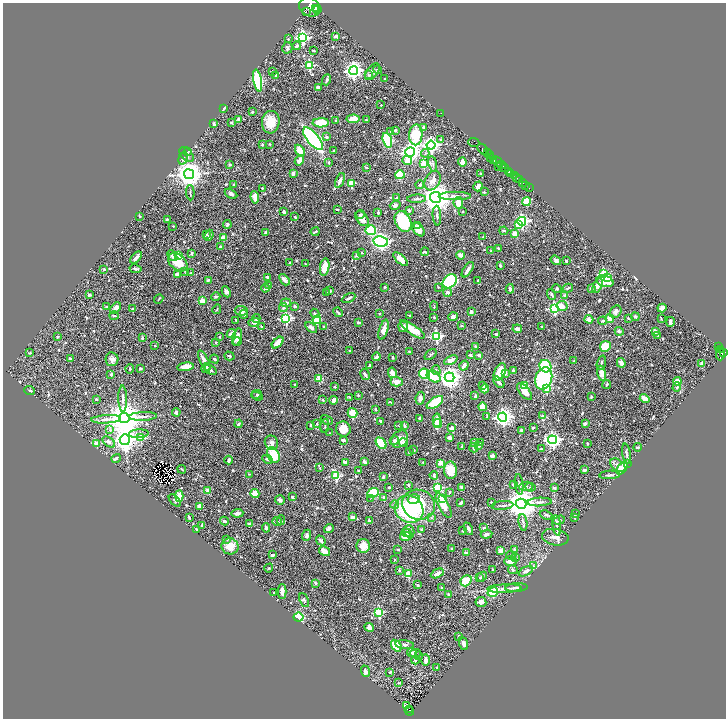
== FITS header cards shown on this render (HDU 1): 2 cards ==
NAXIS1  =                 1447
NAXIS2  =                 1432

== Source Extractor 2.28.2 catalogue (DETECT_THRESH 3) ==
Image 1447 x 1432 px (HDU 1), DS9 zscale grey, zoomed out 1/2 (1 PNG px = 2 x 2 image px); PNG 728 x 720 px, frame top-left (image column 2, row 1431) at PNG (3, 3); each listed source drawn as its Kron ellipse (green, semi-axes under 4 px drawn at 4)
Background 0.501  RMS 0.014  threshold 0.0426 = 3 sigma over >= 5 px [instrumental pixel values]
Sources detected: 760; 39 cannot appear on this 1/2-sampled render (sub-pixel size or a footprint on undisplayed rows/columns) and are neither listed nor drawn; of the other 721, the 500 brightest by FLUX_AUTO listed and drawn (221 fainter detections omitted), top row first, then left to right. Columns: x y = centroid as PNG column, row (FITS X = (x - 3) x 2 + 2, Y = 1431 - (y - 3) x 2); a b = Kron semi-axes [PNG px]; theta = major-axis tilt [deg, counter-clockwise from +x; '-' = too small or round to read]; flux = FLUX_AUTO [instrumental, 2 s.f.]
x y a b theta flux
310 7 11 9 -30 1600
315 8 4 3 - 690
318 10 4 3 - 590
306 11 3 2 - 67
336 36 4 3 - 7.4
302 37 4 4 - 520
288 39 3 2 - 2.5
297 46 4 4 - 6
287 48 6 5 - 5.6
313 50 4 2 - 2.2
309 65 3 3 - 160
378 70 4 3 - 3.1
272 71 2 2 - 3.4
353 71 4 4 - 1300
372 72 10 5 53 9.2
369 75 4 3 - 4
276 76 3 2 - 5.1
384 79 3 2 - 3
327 80 6 3 70 6.3
258 81 11 4 -79 300
318 87 3 2 - 7.1
381 105 2 2 - 2.1
224 108 3 2 - 4.5
252 112 2 2 - 3.2
441 113 2 1 - 170
353 119 6 3 4 37
239 120 4 3 - 7.4
336 120 4 3 - 2.2
366 120 2 2 - 4.2
231 122 4 3 - 3.5
271 122 11 9 84 49
321 123 8 4 2 86
214 124 3 2 - 5.4
423 127 4 3 - 3.3
395 130 2 2 - 11
390 131 3 2 - 2.8
416 135 10 6 87 93
326 137 4 3 - 4.4
313 139 14 6 -50 690
387 140 7 3 -72 220
441 140 2 2 - 11
474 143 5 2 - 53
262 144 3 3 - 3.5
270 144 3 2 - 2.4
431 145 4 4 - 770
483 150 7 2 -44 540
300 151 6 4 -53 35
334 151 2 2 - 3.4
188 152 4 2 - 2.7
410 152 5 4 - 1200
425 153 4 3 - 3.4
488 153 2 2 - 150
187 154 9 5 -47 8.4
490 155 3 3 - 150
183 158 7 3 75 4.3
491 158 3 2 - 90
299 160 5 4 - 17
407 161 5 4 - 23
494 161 4 2 - 200
329 162 3 2 - 4.3
462 162 4 4 - 25
497 162 6 2 -42 220
424 164 4 3 - 98
433 164 8 3 -80 5.1
230 165 4 3 - 2.3
501 165 4 2 - 130
498 166 2 1 - 37
366 167 4 2 - 2.3
504 168 5 3 - 270
509 171 3 2 - 340
293 173 4 3 - 11
511 173 4 2 - 260
189 174 5 5 - 3500
480 174 4 2 - 2.3
400 175 5 4 - 76
514 176 3 2 - 110
517 178 4 3 - 220
340 180 8 3 68 14
519 180 2 1 - 81
433 181 10 7 60 21
522 182 3 2 - 88
351 183 3 3 - 94
234 184 3 3 - 3.2
420 185 4 3 - 3.6
525 185 2 1 - 56
478 186 5 3 - 14
262 188 2 2 - 2.4
529 188 2 1 - 13
484 192 4 3 - 3.8
190 193 7 2 -87 3.2
231 194 7 4 -29 5.7
455 196 16 4 0 12
255 197 6 3 -81 33
435 197 5 5 - 4700
397 198 2 2 - 7.7
417 199 9 3 1 5.5
527 202 4 4 - 64
458 203 6 5 - 33
395 205 5 4 - 7.6
337 210 3 2 - 2.4
409 210 3 2 - 5.8
284 212 3 2 - 7.3
463 212 2 2 - 2.6
378 213 4 2 - 5.4
360 214 5 3 - 4.6
139 216 2 2 - 4.4
437 216 10 3 -86 5.8
295 217 4 3 - 3.6
167 219 4 2 - 2.7
362 219 8 5 -50 25
522 221 4 4 - 400
403 222 11 7 -64 170
227 224 4 3 - 6.8
518 224 4 3 - 60
173 226 2 2 - 2.2
417 226 4 3 - 5.9
371 230 5 5 - 140
418 230 8 5 -51 29
504 231 4 3 - 2.9
266 232 3 3 - 5.5
315 232 4 2 - 4.6
206 234 3 2 - 4.3
514 234 4 4 - 19
209 235 6 3 68 11
483 237 4 2 - 2.9
223 238 3 2 - 44
381 241 7 5 -10 820
220 247 3 2 - 4.9
498 248 4 3 - 3.5
491 251 2 2 - 5.4
362 252 4 3 - 2.3
425 252 4 3 - 3.2
192 253 4 3 - 3.4
357 255 2 2 - 11
460 255 4 3 - 14
172 256 6 4 -48 12
178 256 3 3 - 110
136 257 7 3 46 9.6
401 259 9 4 -43 23
556 260 6 4 -35 5.9
566 261 3 2 - 3.3
178 262 11 7 -38 56
290 263 4 2 - 3.2
306 264 3 2 - 2.2
500 265 2 2 - 3.8
325 267 9 4 80 33
104 269 4 3 - 3.7
135 269 6 3 -9 6.8
468 270 9 3 58 12
185 271 4 3 - 2.3
191 273 3 3 - 2.8
177 274 3 3 - 10
604 274 3 3 - 170
267 277 3 2 - 5
608 278 3 3 - 65
208 280 3 2 - 4.4
284 280 6 2 -49 20
478 280 3 2 - 2.5
450 281 8 6 44 350
605 281 9 5 -16 35
269 285 3 3 - 7
598 286 8 4 64 16
384 287 3 3 - 2.4
438 287 2 2 - 2.2
265 288 4 3 - 5.2
568 288 5 3 - 3.8
591 288 2 2 - 11
510 289 4 3 - 8.4
557 289 5 4 - 4
330 291 3 2 - 3.4
226 292 6 4 -65 7.3
448 292 4 3 - 7.4
327 293 2 2 - 2.3
552 294 6 3 -71 4.2
89 295 3 2 - 6.6
216 296 5 3 - 3.8
565 296 4 3 - 5
349 298 7 3 27 6.4
159 299 5 2 - 2.1
202 301 3 3 - 26
286 303 5 3 - 9.9
295 306 4 3 - 4.8
434 306 4 2 - 2.2
562 306 5 5 - 19
106 307 3 3 - 3.8
116 308 6 4 47 13
283 308 4 4 - 6.8
554 308 4 4 - 370
662 308 4 4 - 9.8
133 309 3 2 - 6
217 309 5 2 - 2.2
241 311 6 5 - 11
338 312 5 2 - 5.7
471 312 4 3 - 8.6
616 312 7 5 52 9.1
315 313 5 3 - 6
379 313 2 2 - 2.7
244 314 4 3 - 7.4
114 316 5 3 - 3.1
410 316 2 2 - 2.5
434 317 4 2 - 3.5
453 317 4 4 - 8.1
635 317 4 3 - 3.8
256 318 4 3 - 5.3
286 318 4 4 - 350
628 318 3 2 - 2.9
589 319 4 3 - 14
610 319 4 4 - 22
661 319 4 2 - 2.8
317 320 4 3 - 100
236 321 3 2 - 3.7
602 321 4 3 - 3.7
254 322 6 4 18 8.9
670 322 5 2 - 9.1
359 323 3 2 - 5.8
261 326 3 2 - 2.4
324 326 3 2 - 4.2
462 326 3 2 - 2.7
311 327 7 4 -35 8.1
403 327 5 5 - 14
541 327 2 2 - 4.3
412 329 15 4 -34 51
517 329 5 3 - 13
383 330 10 4 74 22
619 331 4 3 - 7.5
655 331 3 3 - 12
231 334 5 3 - 24
496 334 3 2 - 5.5
658 335 3 2 - 2.6
436 336 4 3 - 310
58 337 3 3 - 3.1
219 337 2 2 - 2.1
237 337 8 4 73 24
142 338 3 2 - 5.7
216 342 3 2 - 2.7
237 342 4 3 - 6.5
278 343 7 4 45 31
155 346 2 2 - 2.5
476 346 4 3 - 4.9
605 346 5 5 - 56
718 347 4 2 - 100
721 349 2 2 - 78
350 351 3 3 - 2.9
410 352 2 2 - 3.8
30 353 3 2 - 2.5
724 353 4 2 - 200
431 354 7 2 40 3
720 354 6 3 86 210
471 355 3 2 - 4.7
479 355 4 3 - 6.1
229 356 5 3 - 4.6
377 357 4 3 - 5.4
393 357 3 2 - 3.5
70 358 3 2 - 3.9
112 359 7 6 - 11
214 359 4 3 - 4.1
451 360 7 4 26 21
204 361 11 3 -65 22
574 361 3 2 - 2.9
601 363 7 3 73 6.2
621 363 5 3 - 18
702 363 3 3 - 19
369 366 4 2 - 4.2
464 366 5 3 - 13
545 366 6 5 - 150
186 367 8 4 8 38
206 368 5 3 - 6.8
130 369 4 2 - 2.8
140 369 2 2 - 5.6
211 370 6 2 -34 4.8
436 370 5 3 - 4.3
513 370 4 3 - 6
500 372 9 5 65 47
392 373 5 4 - 18
505 373 2 2 - 24
602 373 7 4 -78 20
111 374 3 3 - 3.6
365 374 6 3 -60 8.9
425 374 5 5 - 110
434 377 7 5 -31 45
449 377 5 5 - 1900
544 378 11 8 69 300
319 379 3 2 - 83
677 381 4 4 - 35
396 382 6 4 -1 17
499 382 7 3 -48 10
295 385 2 2 - 4.6
525 385 4 3 - 18
607 385 4 2 - 3.5
483 386 3 2 - 4.8
335 387 2 2 - 6.1
677 387 4 3 - 3.2
546 388 3 3 - 120
485 389 4 4 - 23
30 390 5 3 - 2.5
524 391 10 5 -53 27
257 394 5 3 - 3.7
358 395 4 3 - 2.2
257 396 6 4 -22 5.2
475 396 2 2 - 10
349 397 4 3 - 3.1
591 397 3 2 - 3.4
420 398 6 4 82 12
645 398 5 3 - 24
96 399 2 2 - 4.2
123 399 13 3 -89 9.7
323 400 3 2 - 4.6
333 400 4 3 - 11
391 402 4 2 - 3.3
435 403 9 5 33 84
482 407 4 4 - 55
375 410 4 3 - 2.5
176 412 4 3 - 7.6
353 413 5 4 - 50
143 416 14 3 2 10
542 416 3 3 - 7.1
487 417 4 3 - 3.2
503 417 4 4 - 1200
124 418 5 5 - 7100
419 418 2 2 - 2.5
106 419 15 4 4 14
327 420 6 3 -29 5.1
437 420 6 3 -87 61
381 421 2 2 - 4.1
238 424 4 2 - 5.1
317 424 2 2 - 4.4
438 424 4 3 - 21
585 424 4 2 - 6.7
310 425 2 2 - 5.8
325 426 7 2 78 3
399 426 3 3 - 2.1
404 426 3 2 - 4.9
452 428 4 3 - 15
533 428 3 3 - 2.8
343 429 7 7 - 32
110 430 4 3 - 4
522 431 3 3 - 6.2
330 433 3 2 - 2.8
139 434 10 4 4 8.8
449 437 3 3 - 11
141 438 3 2 - 60
400 439 9 7 45 26
125 440 5 5 - 2100
343 440 4 2 - 7.7
394 440 5 4 - 6.8
552 440 4 4 - 900
109 442 7 4 -37 8.4
474 442 3 2 - 2.6
96 443 2 2 - 36
271 443 7 6 - 11
381 443 6 4 -48 78
404 443 4 3 - 8
481 443 2 2 - 3.1
587 443 2 2 - 4.4
478 445 2 2 - 15
462 446 3 3 - 3.1
638 447 4 2 - 4.6
474 448 4 3 - 6.9
541 449 4 2 - 4.5
413 450 3 3 - 3.8
409 452 3 3 - 2.5
626 454 10 3 -81 4.9
273 455 8 5 -63 95
492 456 3 2 - 15
116 458 5 3 - 5.7
267 459 5 3 - 6.4
229 460 4 2 - 10
345 462 3 3 - 5.9
364 462 3 2 - 9.2
423 462 3 2 - 2.3
440 463 2 2 - 52
627 463 3 2 - 3.2
618 465 8 5 -37 13
320 468 3 2 - 2.2
622 468 7 4 54 20
182 469 4 2 - 3
450 470 8 6 -87 57
584 470 3 2 - 6.2
358 471 3 2 - 3.4
249 474 3 2 - 2.6
434 475 4 2 - 6.1
610 475 10 3 3 5.4
336 476 4 3 - 190
383 477 3 2 - 6.3
519 484 10 3 -82 6.2
408 485 4 3 - 2.7
513 485 4 2 - 4.1
526 486 7 4 8 7.1
389 487 2 2 - 4
462 487 4 3 - 7.9
530 487 5 3 - 4.4
437 488 4 3 - 170
554 488 3 2 - 4.3
208 491 3 3 - 18
450 492 3 3 - 3.3
373 493 6 4 25 94
255 494 4 4 - 32
179 496 5 4 - 28
292 497 3 2 - 3.7
371 498 2 2 - 2.6
384 498 4 3 - 6.2
414 499 6 5 - 18
442 499 4 3 - 44
175 500 7 3 -47 4.9
280 500 5 4 - 7
491 502 3 2 - 2.4
540 502 12 3 2 8.4
461 503 4 2 - 5
521 504 5 5 - 5600
395 505 4 3 - 3.6
418 505 16 15 - 170
444 505 14 5 -62 44
502 505 11 2 5 6.2
200 506 3 3 - 24
409 509 15 13 -38 240
237 513 6 3 4 8.4
575 514 3 2 - 2.7
546 515 6 3 -22 4.9
189 517 4 2 - 3.9
352 517 4 3 - 10
431 518 4 3 - 2.8
574 518 3 2 - 2.7
281 520 4 2 - 2.6
370 520 4 2 - 9
559 520 6 3 20 5.8
224 521 4 2 - 6.4
277 522 5 3 - 4
523 522 8 3 -81 6.9
249 524 2 2 - 3.8
202 525 4 2 - 6.2
557 525 10 3 -82 7.2
266 528 4 3 - 4.5
329 528 5 3 - 8.4
484 528 3 2 - 4.2
197 529 3 2 - 3.8
468 529 6 3 -65 6.7
421 530 3 3 - 2.4
409 531 6 5 - 13
463 531 3 2 - 3.9
406 533 5 4 - 14
487 534 6 4 6 7.2
307 535 6 4 67 6.2
406 537 6 3 9 34
555 537 13 8 -11 22
227 539 3 3 - 2.7
321 541 5 3 - 5.3
230 546 8 8 - 36
363 546 7 7 - 30
398 549 3 3 - 2.2
451 549 3 3 - 5.8
514 549 3 3 - 2.4
501 550 3 3 - 26
325 551 6 3 -32 29
466 553 2 2 - 32
272 555 4 3 - 4.3
511 556 4 4 - 3.8
515 558 3 3 - 2.9
394 560 3 2 - 2.3
510 561 6 5 - 26
534 566 4 3 - 2.8
269 568 4 2 - 2.4
399 570 3 3 - 4.5
493 570 3 2 - 3.1
513 570 5 4 - 4.1
526 571 8 4 28 10
437 573 7 3 26 17
408 574 4 3 - 48
480 577 4 2 - 2.5
482 577 5 3 - 5.5
466 581 6 5 - 53
316 583 3 2 - 5.2
418 585 3 3 - 3.8
516 587 11 3 4 9.1
442 588 3 2 - 3.3
504 589 17 3 3 9.4
282 591 7 3 -89 13
274 592 2 2 - 3.5
493 592 5 4 - 94
448 594 4 3 - 2.3
304 600 7 3 -67 6.1
481 602 5 5 - 11
379 612 3 3 - 200
299 617 5 4 - 91
369 627 5 4 - 15
459 636 4 3 - 2.5
463 644 7 3 -69 10
405 645 9 4 -7 7.7
396 646 6 4 -54 76
412 653 5 4 - 8.2
415 653 5 4 - 3.7
418 656 3 3 - 2.4
415 660 4 3 - 4.7
425 660 6 3 -89 10
437 668 3 2 - 3.5
365 671 6 4 -68 9.3
390 672 3 3 - 3.4
398 683 3 2 - 2.5
406 706 4 3 - 11
410 710 4 1 - 8.2
409 711 5 2 - 43
At the frame edge (FLAGS 8, measured only in part): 1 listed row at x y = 310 7
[221 fainter detections neither listed nor drawn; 39 sub-pixel or undisplayed-footprint detections neither listed nor drawn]